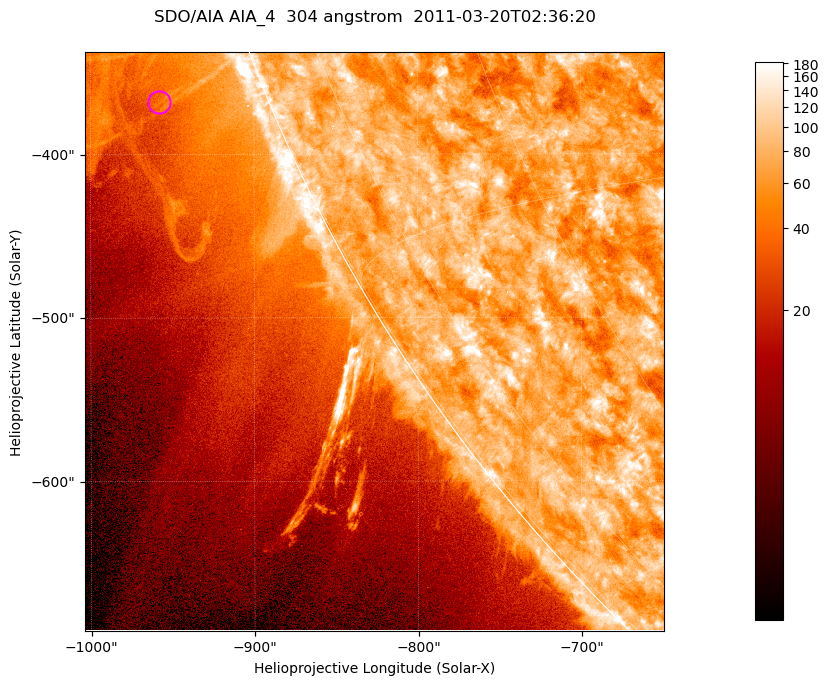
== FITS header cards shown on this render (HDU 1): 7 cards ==
TELESCOP= 'SDO/AIA '           / For AIA: SDO/AIA
INSTRUME= 'AIA_4   '           / For AIA: AIA_ATA1, AIA_ATA2, AIA_ATA3 or AIA_AT
WAVELNTH=                  304 / [angstrom] Wavelength
WAVEUNIT= 'angstrom'           / Wavelength unit: angstrom
DATE-OBS= '2011-03-20T02:36:20.132' / [ISO] Date when observation started; ISO 8
CTYPE1  = 'HPLN-TAN'           / CTYPE1; Typically HPLN
CTYPE2  = 'HPLT-TAN'           / CTYPE2; Typically HPLT

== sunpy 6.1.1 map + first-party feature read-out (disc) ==
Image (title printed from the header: SDO/AIA AIA_4  304 angstrom  2011-03-20T02:36:20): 590 x 590 px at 0.6 arcsec/px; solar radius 964 arcsec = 1606 px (partial field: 1.9% of the solar disc is inside the frame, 44% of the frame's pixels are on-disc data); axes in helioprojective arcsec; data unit not stated in the header (colour bar unlabelled)
Orientation: roll -0.132 deg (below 1 deg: not rotated)
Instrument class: DISC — disc imager (sunpy class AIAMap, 304 A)
Bright regions (active regions / flare kernels): reference = the on-disc median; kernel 5 px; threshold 5 sigma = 109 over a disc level ~74.2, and >= 1.15x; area >= 348 px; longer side >= 7 px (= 4.2 arcsec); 0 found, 0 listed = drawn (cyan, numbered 1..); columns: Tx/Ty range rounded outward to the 2 arcsec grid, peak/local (2 s.f.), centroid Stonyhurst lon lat
Off-limb structures (1.02-1.3 R_sun): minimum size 174 px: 5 found; the strongest spans PA ~110..115 deg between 1.02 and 1.13 R_sun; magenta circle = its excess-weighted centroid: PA ~110 deg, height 1.06 R_sun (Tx ~-958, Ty ~-368 arcsec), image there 1.5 x the reference